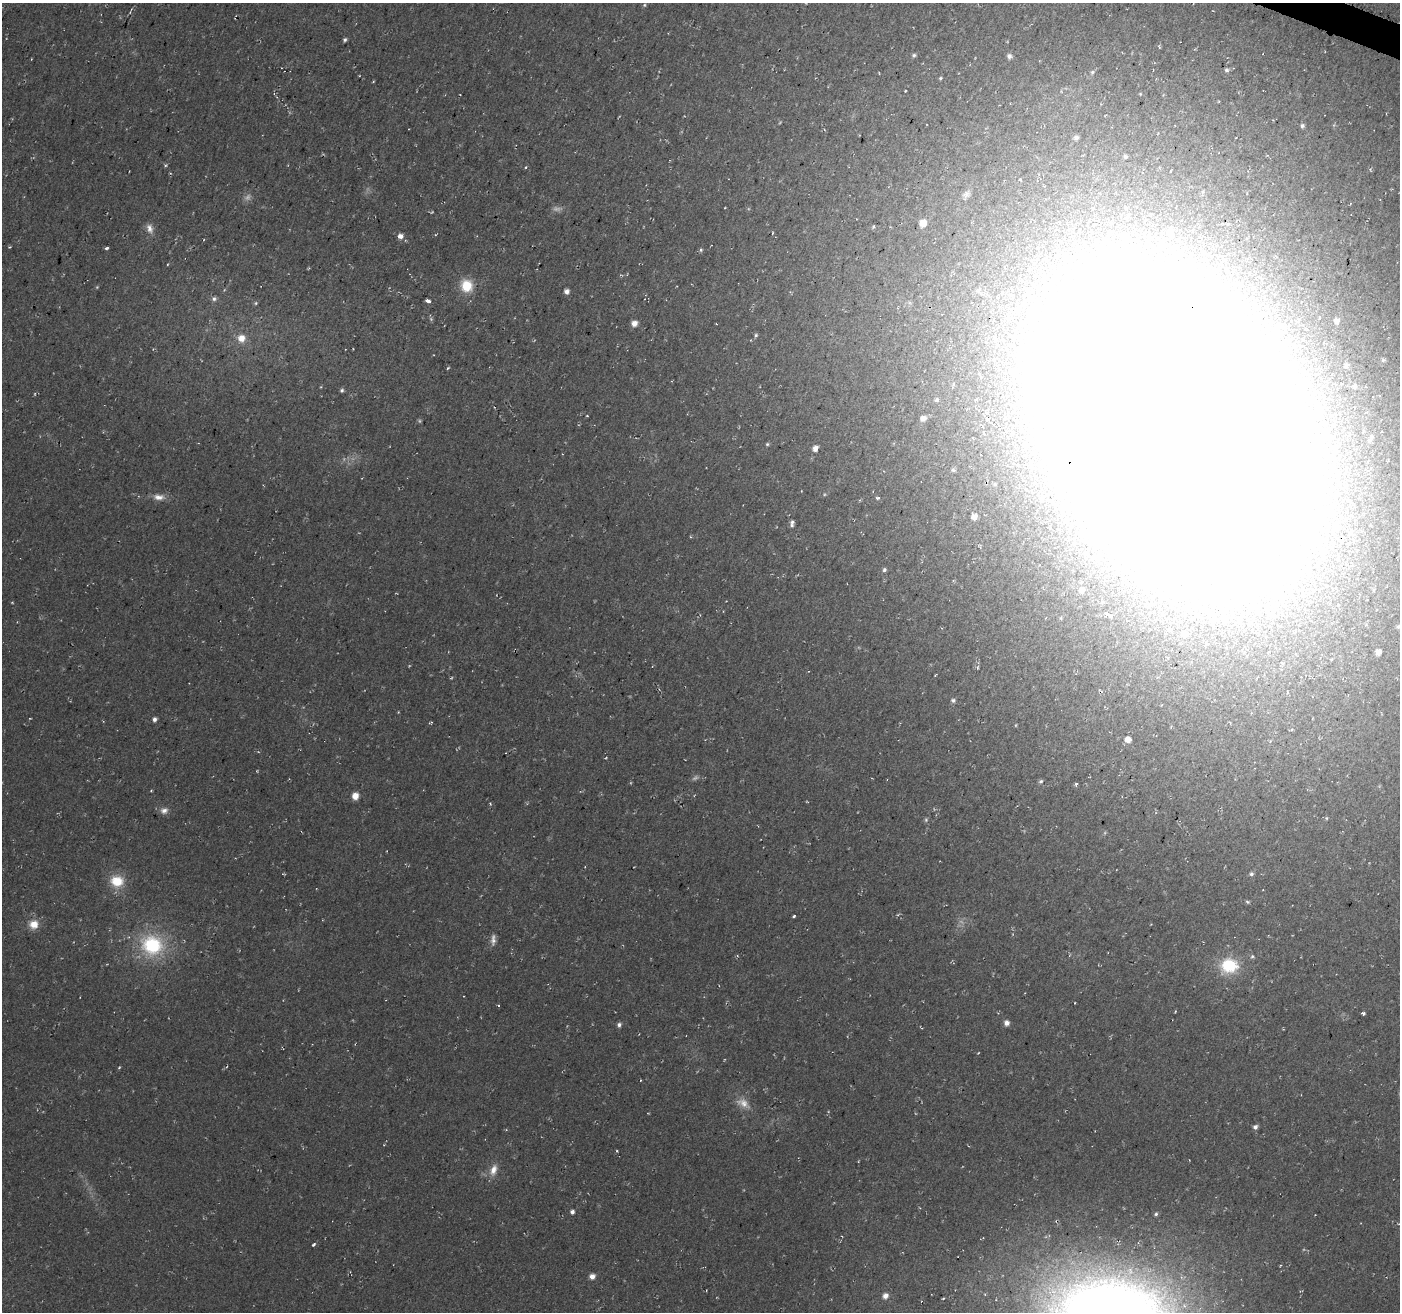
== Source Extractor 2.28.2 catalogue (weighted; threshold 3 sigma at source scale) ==
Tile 10 of 4 x 4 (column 2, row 3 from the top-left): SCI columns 1416-2813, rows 1593-2902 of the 5635 x 5788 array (HDU 1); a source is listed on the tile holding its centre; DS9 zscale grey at full resolution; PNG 1402 x 1314 px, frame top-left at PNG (2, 3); no overlay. Shown black and unused: <1% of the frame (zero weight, under 2 of 3 exposures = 3% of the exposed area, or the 3 px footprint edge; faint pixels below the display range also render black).
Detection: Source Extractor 2.28.2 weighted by HDU 2 'WHT'; one run over the whole footprint, this tile lists its part. Background 0.0483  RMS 0.0062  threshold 0.0278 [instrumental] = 3 sigma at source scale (4.5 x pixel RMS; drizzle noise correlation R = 1.50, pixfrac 1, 0.0396/0.0396 arcsec/px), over >= 5 px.
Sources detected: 114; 8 too faint to see at this stretch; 8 inside a brighter object's white glare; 1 cosmic-ray / hot-pixel residue — not listed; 1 inside a brighter listed object's ellipse — not listed separately; the other 96 listed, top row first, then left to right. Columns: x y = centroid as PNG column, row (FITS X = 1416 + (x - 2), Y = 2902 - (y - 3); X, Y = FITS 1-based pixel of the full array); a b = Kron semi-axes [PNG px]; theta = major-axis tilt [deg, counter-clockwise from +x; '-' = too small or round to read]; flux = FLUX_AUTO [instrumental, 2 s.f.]
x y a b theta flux
644 5 5 5 - 0.91
345 40 4 4 - 1.3
1159 47 5 3 - 0.62
914 55 6 5 - 1.2
1009 56 6 5 - 2.2
1226 70 5 4 - 1.3
1092 72 5 5 - 0.95
940 78 5 4 - 0.78
1302 126 6 6 - 1.6
1076 138 5 5 - 2
1125 157 4 4 - 1.1
165 166 4 4 - 0.84
526 167 4 3 - 0.61
1020 179 3 3 - 0.72
966 194 13 9 31 3.7
923 223 6 5 - 7.6
1228 224 5 4 - 0.9
873 226 4 3 - 0.85
150 228 14 8 -77 4
773 233 4 2 - 0.44
1171 233 9 5 86 2.8
400 236 6 5 - 3.1
107 248 4 3 - 1
701 250 5 5 - 0.94
467 286 14 13 - 15
567 291 5 5 - 2.8
214 299 7 6 - 1.8
428 301 5 3 - 6.4
256 303 5 5 - 0.84
1017 311 6 6 - 2.1
1336 321 5 5 - 2.4
634 323 6 6 - 4.6
756 335 6 4 75 1.1
241 338 9 9 - 6.9
353 349 2 2 - 0.41
1346 366 5 5 - 1.7
448 368 4 3 - 0.68
953 384 6 4 84 1
1355 386 5 5 - 1.7
342 390 5 4 - 1.2
937 400 6 5 - 1.1
587 416 3 2 - 0.55
923 418 7 6 - 3.2
1175 427 155 80 -61 19000
1370 440 8 6 67 1.9
767 444 4 4 - 0.85
815 448 5 5 - 4.2
953 470 6 5 - 1.2
1339 473 8 7 - 2.6
159 497 16 8 -4 5
878 498 5 3 - 0.82
1041 498 5 4 - 1.1
974 517 5 5 - 5
792 523 8 5 78 2
1094 557 8 6 12 3
884 570 5 5 - 1.4
1082 590 7 6 - 3.1
1110 616 7 5 -68 1.5
1399 626 5 4 - 1.5
1184 634 7 6 - 2.6
1378 652 6 6 - 4.7
978 667 5 3 - 0.72
953 700 6 5 - 1.4
155 719 5 5 - 2
432 722 4 3 - 0.6
1128 739 5 5 - 5
1041 781 6 5 - 1.2
1076 784 7 2 80 0.87
151 790 3 2 - 0.64
355 796 6 6 - 6.5
164 810 10 8 13 3.4
926 820 6 5 - 0.99
1251 874 6 5 - 1.5
117 881 16 13 -1 16
1248 902 6 4 -21 1
794 916 3 3 - 0.83
34 924 12 11 - 7.9
493 940 15 6 85 3.3
152 945 28 25 -18 48
1252 956 6 5 - 1.2
1229 965 17 14 4 30
1175 1011 4 2 - 0.48
1363 1013 4 3 - 1.8
1007 1023 6 6 - 3.3
619 1025 5 5 - 1.8
978 1053 4 2 - 0.4
119 1068 4 3 - 0.64
743 1103 20 11 -29 6.9
1255 1127 5 5 - 2
493 1170 16 9 71 6.4
572 1212 5 4 - 2.1
1156 1214 5 4 - 1.2
313 1244 6 3 41 0.89
592 1276 6 5 - 3.8
885 1296 6 5 - 4
1111 1311 112 60 -4 990
Overlapping masked pixels (flux is a lower limit): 1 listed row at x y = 1175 427
Isophote crosses this tile's border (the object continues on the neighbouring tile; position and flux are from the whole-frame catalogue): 3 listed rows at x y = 1175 427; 1399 626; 1111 1311